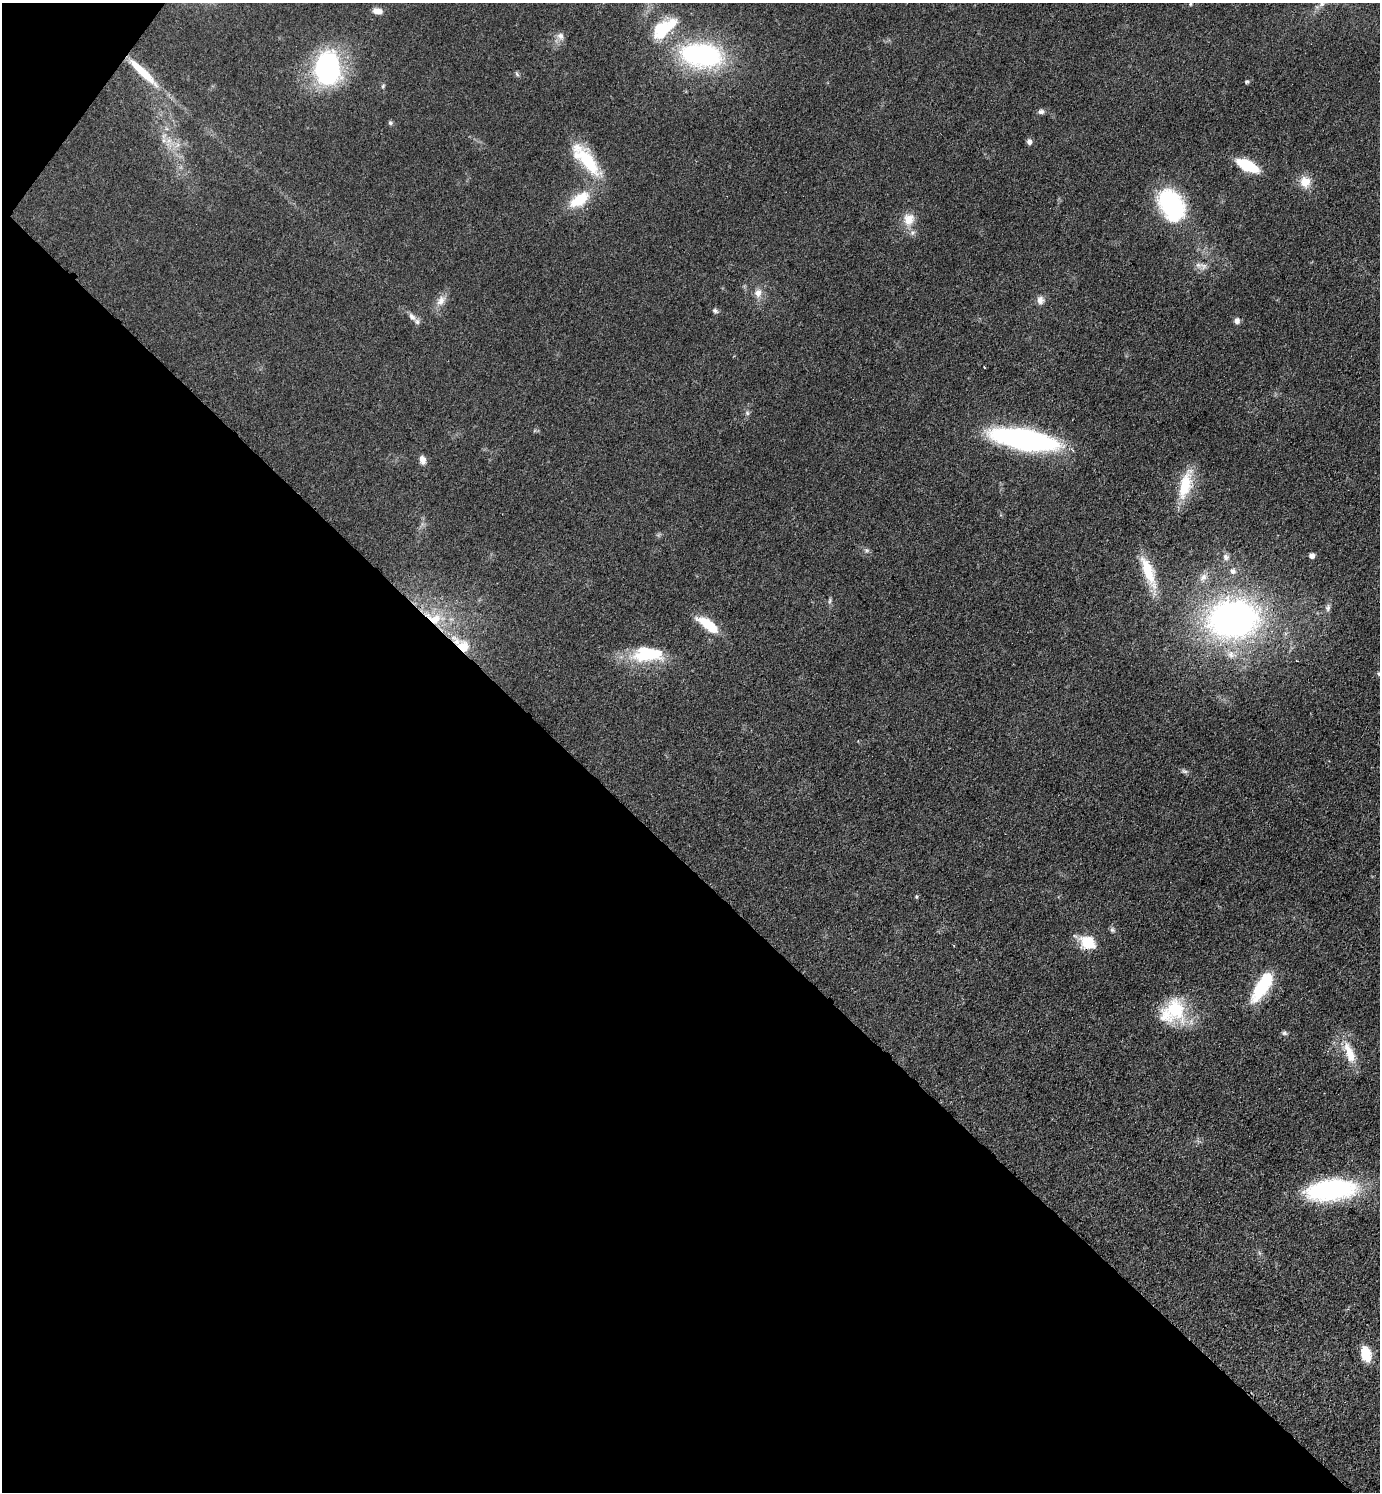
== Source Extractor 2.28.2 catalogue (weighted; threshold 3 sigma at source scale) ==
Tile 9 of 4 x 4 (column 1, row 3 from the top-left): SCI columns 298-1675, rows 1492-2981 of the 5965 x 5962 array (HDU 1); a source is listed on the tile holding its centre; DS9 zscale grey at full resolution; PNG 1382 x 1494 px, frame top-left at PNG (2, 3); no overlay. Shown black and unused: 43% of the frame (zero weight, under 3 of 4 exposures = <1% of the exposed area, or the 3 px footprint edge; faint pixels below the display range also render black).
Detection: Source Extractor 2.28.2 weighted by HDU 2 'WHT'; one run over the whole footprint, this tile lists its part. Background 0.0772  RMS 0.0065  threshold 0.0295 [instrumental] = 3 sigma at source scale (4.5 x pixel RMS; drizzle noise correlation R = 1.50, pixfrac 1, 0.05/0.05 arcsec/px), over >= 5 px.
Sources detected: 59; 1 cosmic-ray / hot-pixel residue — not listed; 4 inside a brighter listed object's ellipse — not listed separately; the other 54 listed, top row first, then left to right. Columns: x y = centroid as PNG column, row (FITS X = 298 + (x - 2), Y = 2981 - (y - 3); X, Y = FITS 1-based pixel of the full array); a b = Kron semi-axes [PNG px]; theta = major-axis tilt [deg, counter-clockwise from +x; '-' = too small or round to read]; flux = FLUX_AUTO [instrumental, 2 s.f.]
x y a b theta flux
1190 4 5 4 - 0.76
377 11 12 7 -10 4.2
665 28 37 21 38 29
560 36 10 9 - 3.6
701 55 53 29 -7 98
328 68 36 26 89 96
142 72 47 9 -44 24
517 74 7 4 -54 1
1247 81 5 5 - 0.92
1041 112 8 6 10 1.9
390 123 6 5 - 1.2
164 140 8 6 -46 2.7
1029 142 7 6 - 2.1
587 161 44 17 -54 34
1247 165 20 9 -26 30
1305 182 13 13 - 9.3
579 200 27 13 34 21
1171 205 32 21 -55 82
909 219 17 15 72 9.5
1203 266 12 8 -29 3.6
758 293 12 10 75 5.2
441 300 15 10 67 5.6
1040 300 11 9 -87 3.7
715 311 8 6 -29 1.6
412 317 13 7 -51 3.3
1237 321 7 6 - 2.8
747 413 7 5 -69 1.5
1025 439 47 15 -11 200
422 460 10 7 -78 3.9
1185 485 33 12 75 25
867 550 7 6 - 1.4
1312 555 6 5 - 3.1
1226 557 9 7 -75 2.7
1233 571 8 8 - 2.7
1148 572 47 13 -69 21
1203 577 10 8 82 3.9
830 601 8 4 71 1.3
1328 608 10 7 84 2.3
435 619 21 14 -9 17
1233 619 42 31 7 260
708 625 27 10 -36 20
463 647 19 13 -48 14
647 654 41 19 1 33
1231 654 11 9 -62 4.7
1184 771 9 5 -26 1.6
916 897 6 4 -84 0.81
1112 930 8 6 -41 1.4
1087 942 19 15 -28 16
1262 987 35 12 58 36
1175 1009 34 26 -75 34
1284 1033 7 5 -15 1.4
1349 1053 30 11 -70 15
1331 1190 53 22 6 87
1366 1354 15 9 -75 16
Overlapping masked pixels (flux is a lower limit): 2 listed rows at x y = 435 619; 463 647